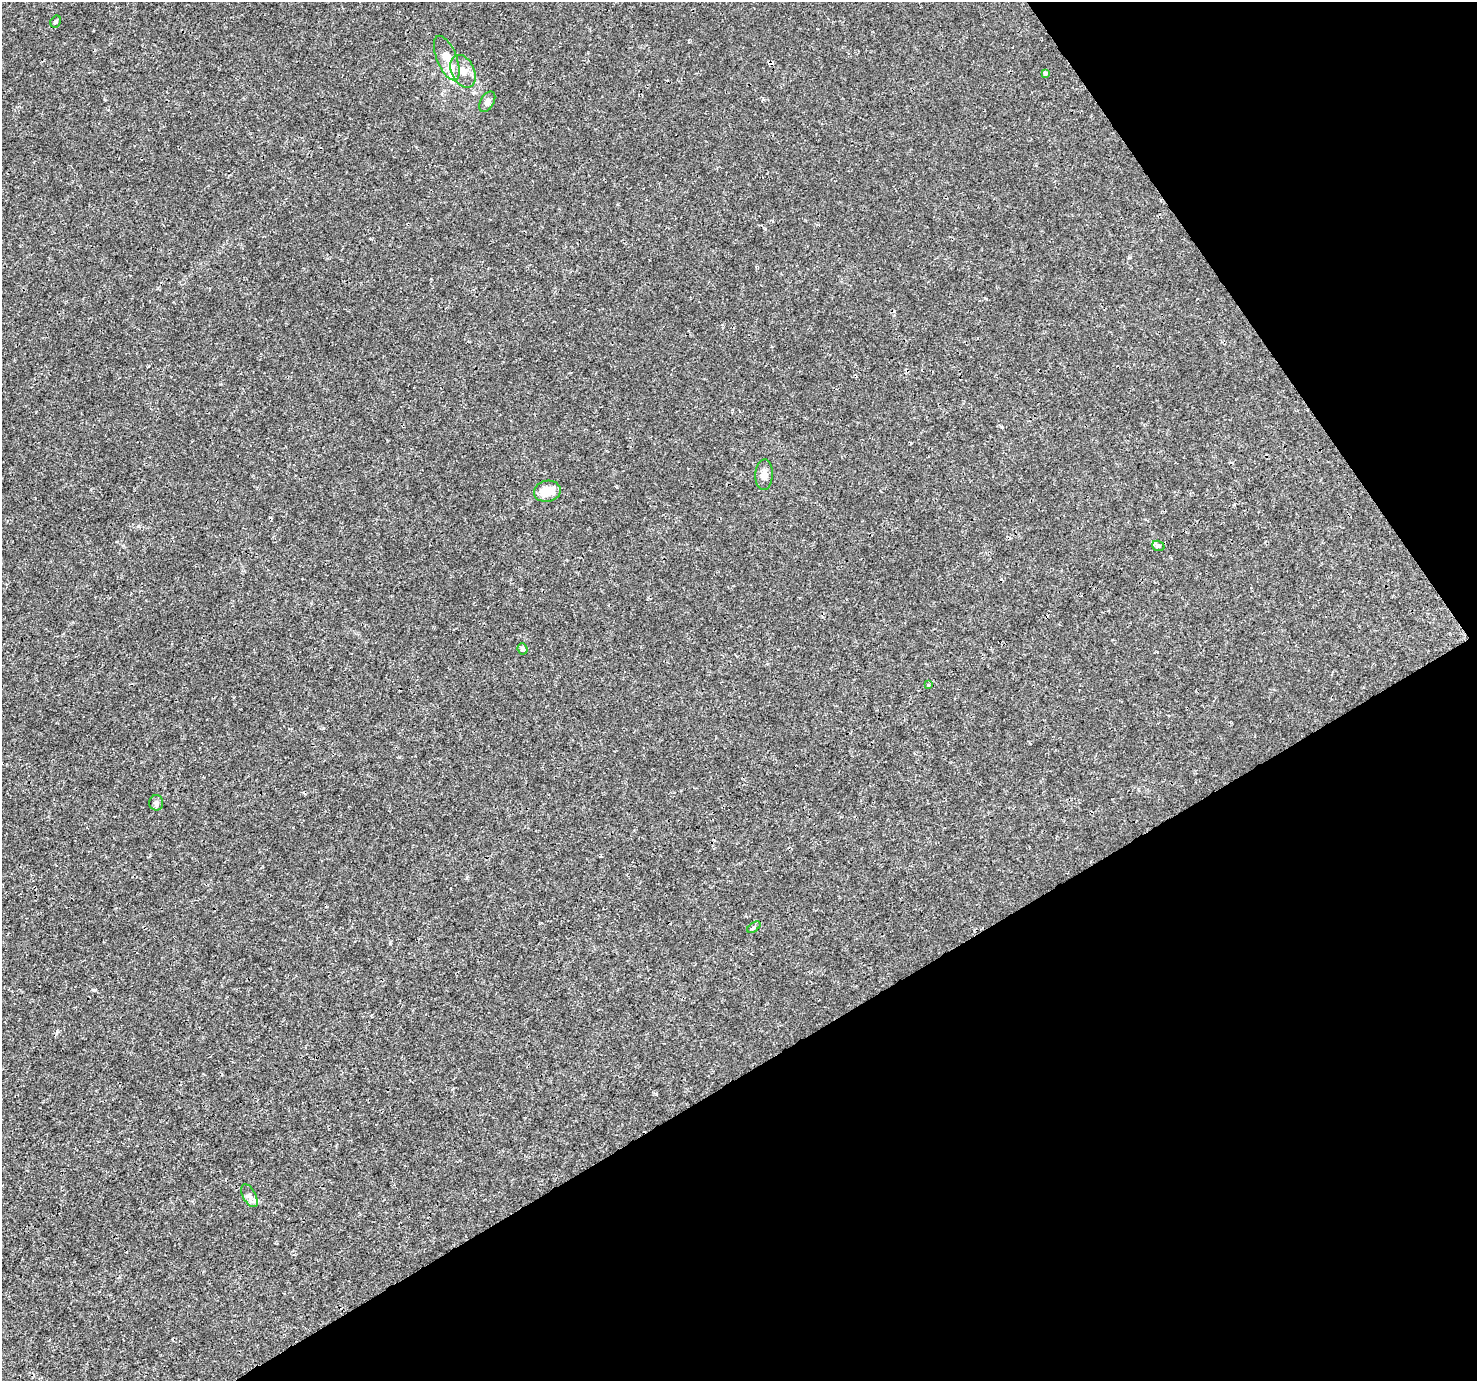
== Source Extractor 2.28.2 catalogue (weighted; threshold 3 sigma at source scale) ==
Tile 12 of 4 x 4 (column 4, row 3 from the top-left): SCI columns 4430-5904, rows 1562-2940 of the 5904 x 5819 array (HDU 1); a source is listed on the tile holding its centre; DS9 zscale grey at full resolution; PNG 1479 x 1383 px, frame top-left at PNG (2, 2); each listed source drawn as its Kron ellipse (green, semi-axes under 4 px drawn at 4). Shown black and unused: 30% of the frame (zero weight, under 3 of 4 exposures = <1% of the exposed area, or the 3 px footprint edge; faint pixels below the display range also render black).
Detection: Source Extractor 2.28.2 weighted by HDU 2 'WHT'; one run over the whole footprint, this tile lists its part. Background 0.00285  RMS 0.0011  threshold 0.00475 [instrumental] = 3 sigma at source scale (4.5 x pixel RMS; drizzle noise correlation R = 1.50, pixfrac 1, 0.0396/0.0396 arcsec/px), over >= 5 px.
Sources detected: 18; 4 cosmic-ray / hot-pixel residue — neither listed nor drawn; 1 inside a brighter listed object's ellipse — not listed separately; the other 13 listed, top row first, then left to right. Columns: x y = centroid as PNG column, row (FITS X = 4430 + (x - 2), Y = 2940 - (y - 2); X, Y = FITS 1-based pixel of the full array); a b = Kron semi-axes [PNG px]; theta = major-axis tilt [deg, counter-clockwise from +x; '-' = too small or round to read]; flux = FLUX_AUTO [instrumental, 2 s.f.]
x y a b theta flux
56 21 6 5 - 0.16
447 58 24 10 -68 1.6
463 71 17 11 -65 1.2
1045 73 4 3 - 0.44
487 102 11 7 60 0.43
764 475 15 8 88 0.72
547 491 13 10 12 1.7
1158 546 6 5 - 0.22
522 649 5 4 - 0.18
928 685 3 3 - 0.13
156 803 7 7 - 0.31
754 927 7 4 35 0.18
249 1196 12 6 -61 0.5
Unlisted compact peaks at least as high as the median listed source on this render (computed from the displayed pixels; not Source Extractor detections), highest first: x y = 94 990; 656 1094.